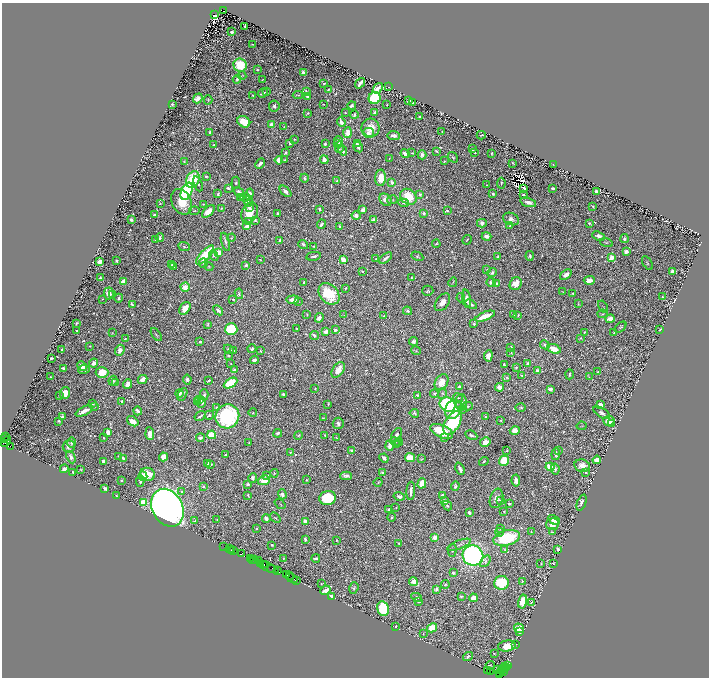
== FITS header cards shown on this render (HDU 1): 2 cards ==
NAXIS1  =                 1414
NAXIS2  =                 1351

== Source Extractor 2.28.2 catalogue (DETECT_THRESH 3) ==
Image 1414 x 1351 px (HDU 1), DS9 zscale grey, zoomed out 1/2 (1 PNG px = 2 x 2 image px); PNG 711 x 680 px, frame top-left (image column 2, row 1350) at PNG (2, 3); each listed source drawn as its Kron ellipse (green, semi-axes under 4 px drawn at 4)
Background 1.25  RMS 0.02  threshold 0.0595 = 3 sigma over >= 5 px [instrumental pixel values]
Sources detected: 967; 109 cannot appear on this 1/2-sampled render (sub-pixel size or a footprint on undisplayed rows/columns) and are neither listed nor drawn; of the other 858, the 500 brightest by FLUX_AUTO listed and drawn (358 fainter detections omitted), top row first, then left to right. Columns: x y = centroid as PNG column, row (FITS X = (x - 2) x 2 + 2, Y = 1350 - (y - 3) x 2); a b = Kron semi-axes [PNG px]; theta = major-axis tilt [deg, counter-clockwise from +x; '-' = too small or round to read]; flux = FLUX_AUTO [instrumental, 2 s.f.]
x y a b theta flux
223 10 3 3 - 600
214 15 4 3 - 890
245 26 4 2 - 4.8
232 32 3 2 - 14
253 44 3 1 - 3.4
240 65 7 6 - 120
257 70 2 2 - 6.5
303 72 2 2 - 55
242 75 4 3 - 3.4
237 79 4 4 - 6.9
262 80 4 2 - 3.1
360 83 6 2 51 30
324 84 2 2 - 5.7
388 87 2 2 - 3.3
378 88 6 4 51 29
328 89 2 2 - 5.9
267 91 3 2 - 3.6
307 92 3 2 - 5.1
263 93 5 2 - 14
253 95 2 2 - 3.5
298 95 5 3 - 4
308 97 2 2 - 37
198 98 5 4 - 26
375 98 6 6 - 340
208 100 4 3 - 4
409 101 4 2 - 22
413 103 2 2 - 6.3
172 104 2 2 - 8
323 104 2 2 - 4.3
387 104 3 2 - 3.2
274 106 5 5 - 11
352 106 4 3 - 11
375 112 3 3 - 14
308 113 4 3 - 4.3
345 113 3 3 - 3.1
354 115 4 3 - 6.5
420 117 3 2 - 5.9
244 122 7 5 -32 100
341 122 5 3 - 20
271 125 3 3 - 47
284 127 2 2 - 3.4
370 128 9 9 - 56
442 131 2 2 - 3.4
210 133 3 2 - 15
347 133 5 4 - 29
368 133 6 5 - 14
481 135 4 2 - 4.4
394 136 6 3 -6 16
294 139 3 2 - 3.1
339 141 5 3 - 8.9
290 143 3 3 - 7.1
338 143 3 2 - 7
325 144 4 3 - 7
357 144 3 3 - 10
214 145 2 2 - 8
339 147 6 2 86 8.7
358 147 5 3 - 12
472 149 2 2 - 15
343 151 5 2 - 9
436 151 3 2 - 5.8
474 152 3 2 - 5.3
285 153 3 2 - 7.7
412 153 3 2 - 3.1
491 153 3 2 - 4
405 154 5 3 - 27
422 155 4 4 - 14
453 157 5 4 - 6.3
389 158 2 2 - 4.6
279 160 4 4 - 45
284 160 3 2 - 3.8
324 160 4 3 - 37
444 161 3 3 - 3.3
184 162 3 3 - 3.6
513 163 3 2 - 3.1
260 164 6 3 45 18
553 164 2 2 - 3.2
206 176 3 3 - 5.8
304 178 4 3 - 7.6
381 178 8 5 86 70
193 180 9 6 66 140
337 181 4 2 - 4.6
236 183 6 3 83 5.5
392 183 3 3 - 19
501 183 5 3 - 6.1
198 184 8 4 -70 12
487 185 2 2 - 3.4
229 188 4 3 - 12
524 188 3 2 - 5.6
553 188 3 2 - 6.8
187 191 9 5 66 530
285 191 7 3 -45 15
596 191 2 2 - 26
239 192 5 4 - 12
218 194 3 2 - 6.6
249 194 6 4 72 36
420 194 4 3 - 9.6
493 194 3 3 - 4.8
523 195 2 2 - 4.6
241 197 3 3 - 4.1
245 197 5 3 - 11
408 197 9 7 -39 110
385 200 7 5 -45 25
392 200 5 4 - 4.8
248 201 5 3 - 4.8
181 202 13 10 -63 85
528 202 8 3 -16 25
403 203 5 3 - 4.8
160 204 3 3 - 3.6
203 204 2 2 - 3.8
593 206 2 2 - 4.4
249 207 3 3 - 8.3
222 208 3 2 - 5.8
320 209 3 2 - 8.1
363 210 3 3 - 16
194 211 5 3 - 4.8
208 211 7 4 44 41
447 211 3 2 - 5.4
250 213 11 7 67 75
277 213 3 2 - 6.2
424 213 4 3 - 13
155 215 4 3 - 15
356 216 4 3 - 32
511 219 8 6 -23 18
131 220 3 3 - 8.7
255 220 4 3 - 8.1
374 220 4 3 - 14
249 221 4 3 - 13
482 223 5 4 - 19
589 223 3 2 - 3.9
321 224 5 3 - 12
510 225 3 2 - 4.6
247 226 4 3 - 16
340 226 2 2 - 41
487 236 5 3 - 21
598 236 6 4 -21 19
160 238 4 2 - 7.6
231 238 4 3 - 4.2
624 239 4 4 - 14
155 240 3 2 - 3.7
280 240 3 2 - 12
467 240 5 2 - 3.6
225 242 9 3 -75 9.4
606 243 6 3 -18 5.6
303 244 5 3 - 8.8
436 244 4 2 - 4.9
313 246 3 2 - 4.8
184 247 6 3 -24 8.4
626 252 3 3 - 21
218 253 3 3 - 48
205 255 12 4 47 140
214 256 5 3 - 7.9
314 256 7 3 10 8.7
417 256 6 3 -28 4.4
530 256 5 3 - 8.6
498 257 3 2 - 4.2
611 257 4 3 - 41
386 258 7 3 36 13
260 259 2 1 - 3.1
376 259 2 2 - 4.7
343 260 4 3 - 58
117 261 3 2 - 7.2
99 262 3 3 - 39
203 263 5 3 - 5.4
647 263 7 4 -57 6.7
172 265 4 3 - 8.3
246 265 3 3 - 17
174 266 3 2 - 3.6
209 267 5 3 - 3.5
487 269 3 3 - 3.8
362 271 3 2 - 4
672 271 4 3 - 20
492 273 5 4 - 10
566 275 6 3 39 28
411 277 2 2 - 3.3
100 278 2 2 - 14
589 280 6 4 4 25
123 282 4 3 - 70
304 282 3 3 - 8.1
453 282 5 2 - 4
491 282 5 3 - 11
497 284 4 3 - 9.9
516 284 7 5 52 51
185 287 4 4 - 35
345 288 3 2 - 4.3
428 291 5 5 - 7.8
563 292 4 2 - 3
109 294 6 5 - 31
113 294 3 3 - 13
239 294 5 3 - 8.2
329 294 12 9 -46 190
573 294 2 2 - 4.7
662 297 2 2 - 3.2
119 298 4 2 - 7.2
461 298 4 3 - 4.1
466 298 9 3 -83 21
102 299 2 2 - 3.4
233 299 3 2 - 3.9
293 300 6 4 6 24
298 301 4 3 - 3.8
442 302 10 6 54 28
132 304 4 2 - 8.1
471 304 6 3 -29 15
578 304 4 2 - 3.4
603 307 7 3 -60 3.5
185 308 7 5 54 48
218 310 6 3 -43 11
407 311 4 3 - 9.3
307 314 3 3 - 3.3
603 314 5 3 - 4.4
343 315 3 3 - 3.3
513 315 4 2 - 3.3
518 315 3 2 - 3.1
384 316 2 2 - 7.7
485 316 10 3 22 78
319 318 5 3 - 16
610 319 5 3 - 38
76 323 3 3 - 4.9
208 324 4 2 - 4.5
474 324 2 2 - 6.7
621 327 7 4 44 5.6
231 329 6 6 - 300
297 329 2 2 - 3.6
660 329 2 2 - 4.9
76 330 2 2 - 5.7
335 330 3 2 - 9.4
326 332 3 2 - 23
584 332 3 3 - 5.5
112 333 4 3 - 3.1
614 333 3 2 - 3.5
156 334 7 2 -55 4.7
314 336 5 3 - 8.3
580 338 3 3 - 4.3
125 339 2 2 - 3.7
413 341 4 3 - 13
200 342 3 2 - 7.2
545 345 5 3 - 12
90 346 2 2 - 5.2
510 347 2 2 - 19
62 349 2 2 - 8.4
229 349 5 3 - 14
252 349 4 3 - 9.6
554 349 7 4 -21 56
120 350 6 4 70 30
234 350 3 2 - 6.5
260 351 3 2 - 5.4
416 351 5 3 - 5.1
511 352 3 2 - 3.9
229 356 3 2 - 3.9
488 356 6 4 84 34
51 358 3 2 - 10
254 360 4 2 - 14
94 363 4 4 - 24
528 363 4 3 - 15
231 364 4 3 - 4.1
504 365 4 2 - 7.8
82 366 5 4 - 39
516 368 4 3 - 5.3
63 369 4 3 - 12
84 369 5 3 - 14
234 370 4 2 - 10
338 370 9 5 57 44
537 371 4 3 - 15
598 372 3 2 - 6.7
102 373 6 5 - 70
569 374 5 2 - 5.1
522 375 4 2 - 4.8
50 377 2 2 - 3.2
506 377 4 3 - 4
589 377 2 2 - 4.4
142 379 5 3 - 33
187 379 5 4 - 7.6
209 380 4 2 - 7.3
113 381 5 3 - 7.4
441 382 8 6 57 54
116 383 4 3 - 7.6
230 383 7 4 31 120
127 384 5 3 - 33
460 386 3 3 - 13
500 387 4 4 - 38
315 389 3 2 - 4.9
550 389 3 2 - 25
65 393 6 5 - 46
180 393 4 3 - 12
434 393 4 4 - 9.3
182 394 7 3 60 8.4
283 394 3 2 - 9.5
442 394 5 4 - 6.3
204 395 5 4 - 8.3
417 395 4 3 - 5.4
59 396 3 2 - 4.4
458 398 5 4 - 7.7
200 400 4 4 - 20
122 401 3 3 - 6.7
197 401 4 3 - 13
202 402 5 4 - 20
461 402 8 5 -87 15
93 404 2 2 - 3.2
328 404 2 2 - 5.9
448 405 8 7 - 420
600 405 3 3 - 73
468 406 5 3 - 8.8
94 407 3 2 - 3
521 407 5 3 - 8.9
216 408 3 2 - 12
453 409 10 8 57 74
463 409 3 3 - 3.3
84 411 9 3 26 31
138 411 4 2 - 24
253 413 4 2 - 3.4
414 413 5 3 - 7.2
602 413 9 4 -31 18
209 415 5 3 - 13
200 416 6 2 34 8.7
227 416 12 11 - 450
62 417 3 3 - 10
485 417 3 2 - 4.1
323 418 3 2 - 3.1
501 420 3 3 - 4.6
59 421 4 3 - 5.6
133 421 6 3 -33 41
609 421 5 5 - 44
338 423 6 5 - 12
452 423 13 7 58 350
611 424 4 4 - 6
582 426 5 2 - 3
515 430 5 4 - 28
442 431 12 6 -23 140
108 432 3 3 - 44
278 433 4 3 - 7.8
150 434 6 4 -86 36
212 435 4 3 - 100
298 435 4 3 - 4.7
325 435 3 2 - 5.3
396 435 8 4 59 15
471 435 6 3 -28 11
5 437 4 2 - 410
444 437 2 2 - 14
103 438 3 2 - 3.2
200 438 4 3 - 10
336 438 4 2 - 3.3
4 439 2 2 - 650
6 441 6 4 47 1600
249 442 2 2 - 4.7
395 442 6 4 -27 8.4
399 442 4 2 - 3.2
485 442 5 4 - 35
72 443 5 4 - 10
396 445 4 3 - 5.6
10 446 2 2 - 1400
69 446 6 6 - 18
389 446 5 3 - 38
351 450 4 3 - 7.2
507 450 3 2 - 3.5
559 450 3 3 - 4.9
290 452 4 3 - 3.4
556 454 6 3 83 15
226 455 2 2 - 9.7
119 456 2 2 - 8
71 457 6 4 -66 21
164 457 4 4 - 42
123 458 3 2 - 6.2
384 458 5 2 - 14
410 458 5 4 - 73
421 459 4 3 - 3
597 460 4 3 - 48
103 461 4 3 - 15
484 461 5 3 - 7.2
504 461 5 5 - 94
208 463 3 2 - 6.9
211 464 3 3 - 9.3
582 466 8 6 -13 33
550 467 4 3 - 90
64 469 4 3 - 21
460 469 6 3 -67 16
555 469 5 4 - 9.1
81 470 3 2 - 3
73 472 3 3 - 7.2
586 472 3 2 - 16
274 473 4 3 - 3
383 473 4 2 - 7.1
147 474 7 6 - 99
143 476 4 3 - 44
267 476 3 2 - 8.9
346 476 6 3 -1 13
253 478 5 3 - 10
121 480 2 2 - 3.8
264 480 6 4 19 57
306 480 3 3 - 5.9
140 481 6 3 88 14
516 481 6 3 -81 34
378 482 4 2 - 3.2
422 483 5 3 - 100
248 484 3 2 - 8.4
455 486 5 3 - 8.1
203 487 4 3 - 4.6
105 489 3 2 - 17
182 491 3 3 - 5.1
411 491 9 3 86 22
282 494 5 4 - 12
116 495 2 2 - 4
248 495 3 2 - 5.3
442 495 3 2 - 13
399 497 6 3 -15 15
328 498 8 7 - 180
496 498 10 6 71 26
500 500 3 3 - 3.6
445 501 3 3 - 17
144 502 4 4 - 130
582 502 8 3 68 12
280 504 6 2 -39 3.2
509 504 4 2 - 8.1
447 506 5 3 - 5.6
396 507 2 2 - 2.9
167 508 20 15 -62 3500
389 510 3 3 - 15
504 512 3 2 - 3
469 513 3 2 - 13
391 517 4 3 - 5.5
266 518 4 3 - 25
275 518 6 2 -38 3.6
217 519 2 2 - 3.7
554 520 6 4 -26 26
195 521 3 2 - 12
305 521 3 3 - 54
553 524 6 5 - 47
500 528 3 3 - 3.1
257 529 3 2 - 4
499 532 4 3 - 4.8
531 532 3 2 - 3.8
552 532 3 2 - 3
434 537 2 2 - 87
507 538 13 7 15 260
305 539 4 2 - 7.5
336 540 2 2 - 3
399 543 3 2 - 6.6
272 545 2 2 - 3.5
459 545 12 3 22 9.7
223 546 3 1 - 48
229 549 2 1 - 97
558 549 3 2 - 8.8
231 550 2 1 - 45
452 550 6 3 85 3.6
505 550 4 3 - 5.4
234 551 2 1 - 170
241 554 2 1 - 95
473 556 10 10 - 1100
250 558 2 1 - 180
316 558 4 2 - 9
283 559 3 2 - 3
252 560 2 1 - 210
254 560 2 1 - 200
258 561 2 1 - 280
485 561 6 4 49 7.9
260 563 2 1 - 220
553 563 3 2 - 3.6
264 564 3 2 - 170
541 564 3 3 - 3.1
268 567 11 2 -24 990
272 569 3 2 - 440
277 571 3 1 - 200
453 573 3 2 - 8.5
286 575 3 2 - 340
289 576 2 1 - 73
292 578 6 2 -21 430
296 580 2 1 - 220
522 581 3 2 - 3.3
413 582 4 3 - 90
501 583 7 7 - 210
321 584 3 2 - 3.6
445 585 4 4 - 5
354 588 6 4 72 8.1
436 589 4 3 - 11
325 590 5 2 - 41
331 596 3 3 - 19
461 596 3 2 - 8
417 597 5 3 - 8.1
473 598 4 3 - 43
522 601 7 4 78 69
419 602 4 3 - 4.1
531 602 2 2 - 3.2
383 609 7 6 - 220
395 626 2 2 - 6.7
432 628 5 3 - 120
519 628 5 4 - 54
519 632 3 2 - 16
423 634 3 2 - 3.5
515 644 4 2 - 4.1
507 646 9 5 8 70
494 654 3 2 - 4.9
468 657 5 3 - 7.9
490 665 5 2 - 4.5
507 665 3 1 - 250
506 668 3 1 - 170
498 669 4 3 - 830
504 669 4 1 - 310
488 670 2 1 - 110
501 670 8 2 56 1000
490 671 3 2 - 270
503 671 2 2 - 160
500 675 2 1 - 120
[358 fainter detections neither listed nor drawn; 109 sub-pixel or undisplayed-footprint detections neither listed nor drawn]